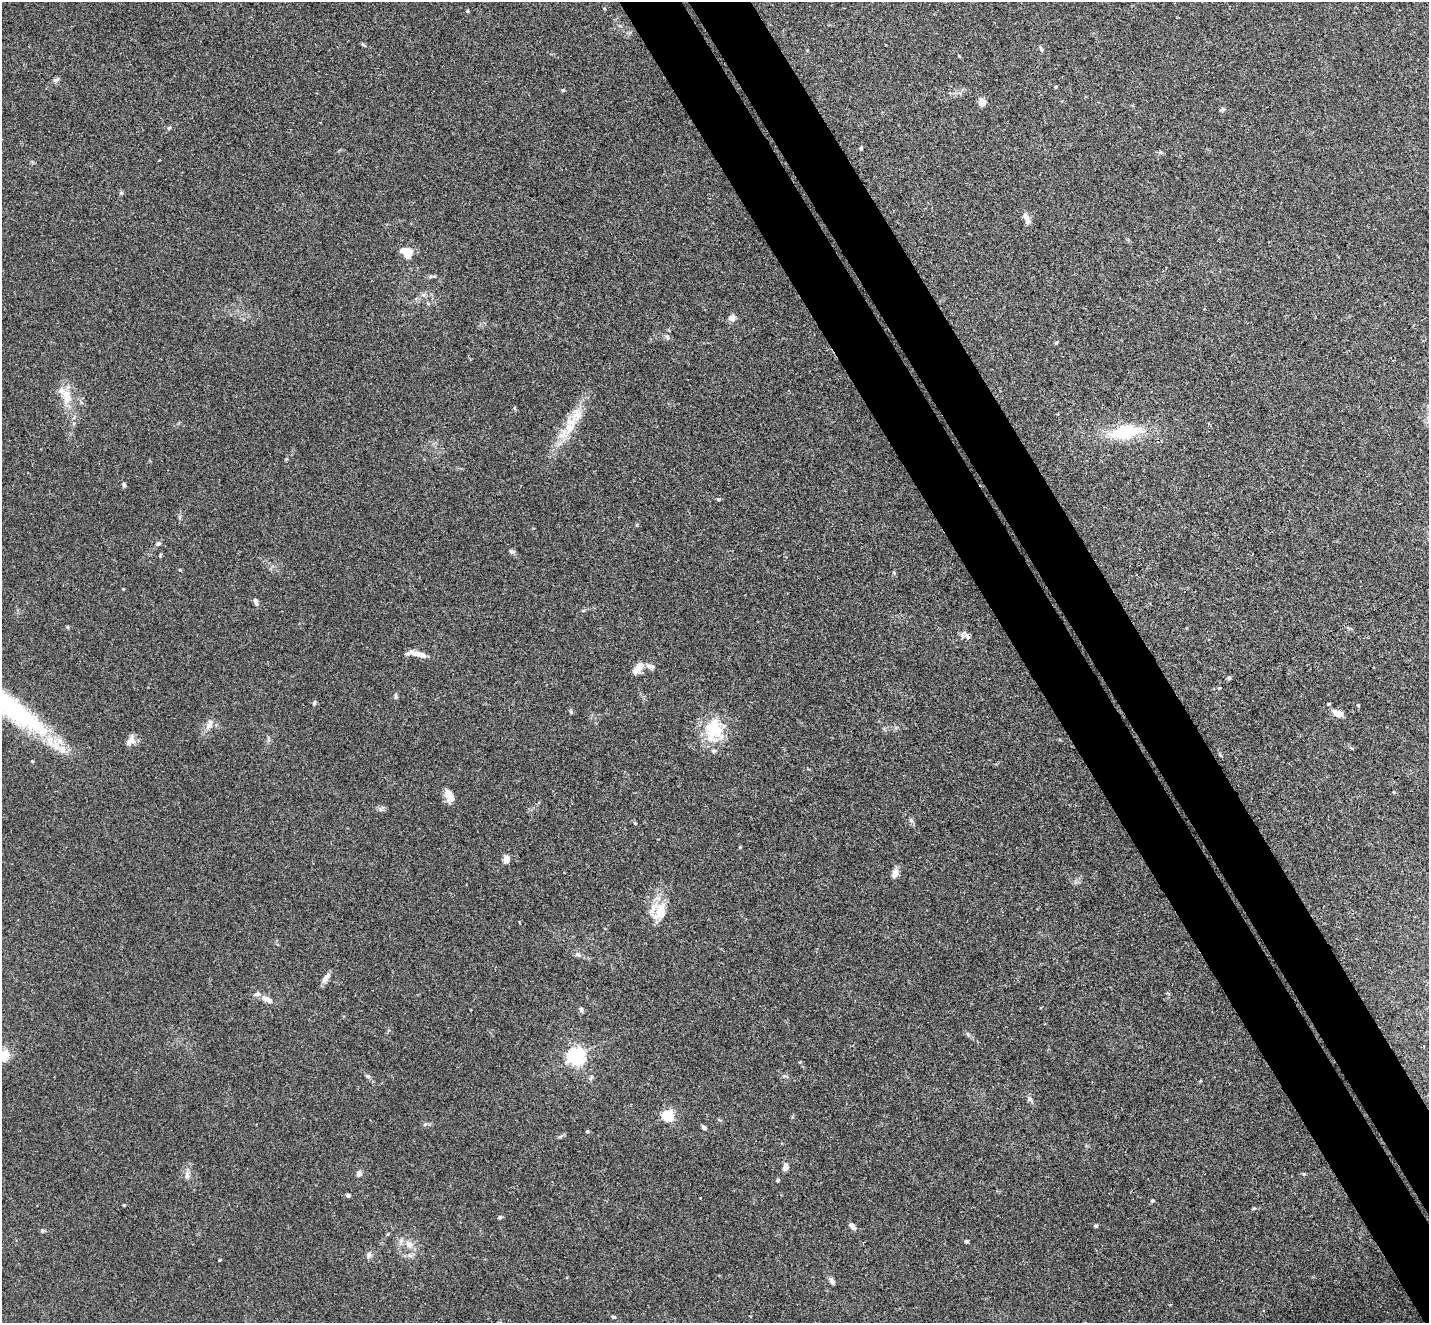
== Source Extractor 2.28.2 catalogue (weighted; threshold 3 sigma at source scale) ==
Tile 6 of 4 x 4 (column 2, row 2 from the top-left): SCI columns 1481-2907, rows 2825-4145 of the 5813 x 5784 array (HDU 1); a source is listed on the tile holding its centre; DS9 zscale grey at full resolution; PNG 1431 x 1325 px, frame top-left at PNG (2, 2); no overlay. Shown black and unused: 8% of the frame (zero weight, under 3 of 4 exposures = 5% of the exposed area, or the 3 px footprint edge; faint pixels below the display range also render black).
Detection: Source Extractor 2.28.2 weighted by HDU 2 'WHT'; one run over the whole footprint, this tile lists its part. Background 0.0385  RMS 0.0041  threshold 0.0186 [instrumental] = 3 sigma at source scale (4.5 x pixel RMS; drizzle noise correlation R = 1.50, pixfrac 1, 0.05/0.05 arcsec/px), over >= 5 px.
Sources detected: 85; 1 inside a brighter object's white glare — not listed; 6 inside a brighter listed object's ellipse — not listed separately; the other 78 listed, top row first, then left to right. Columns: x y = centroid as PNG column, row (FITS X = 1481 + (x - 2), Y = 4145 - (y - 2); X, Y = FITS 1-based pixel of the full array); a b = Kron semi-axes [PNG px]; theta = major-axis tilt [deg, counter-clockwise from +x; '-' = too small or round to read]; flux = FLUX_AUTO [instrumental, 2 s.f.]
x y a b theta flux
604 8 4 4 - 0.43
467 11 4 4 - 0.42
363 45 6 4 -20 0.51
1041 49 7 4 -46 0.64
959 56 4 4 - 0.31
57 79 10 5 23 0.94
1056 87 4 3 - 0.44
563 90 4 4 - 0.51
982 102 5 5 - 7.1
1222 110 7 5 22 0.81
121 193 6 5 - 0.73
1026 217 12 7 -65 2.4
407 252 10 7 -40 8.9
431 276 11 4 4 0.91
732 318 8 7 - 2.3
667 337 8 6 -65 1.1
66 396 24 12 -82 6.9
570 428 19 14 62 8.1
1125 431 29 13 8 23
124 485 7 5 -71 0.65
718 499 6 4 -14 0.59
180 517 6 4 -90 0.66
158 544 7 6 - 1
512 552 7 6 - 0.93
256 601 8 5 -74 1.4
967 636 9 7 -47 1.8
415 653 15 8 -13 3.1
640 666 17 8 52 4
650 666 10 6 -17 1.7
1229 678 5 5 - 0.69
395 696 10 3 -82 0.65
314 703 6 5 - 0.68
1358 705 5 4 - 0.4
12 708 97 24 -36 63
571 712 5 5 - 0.54
1338 713 12 6 -18 4.1
209 724 13 8 76 2.5
715 730 32 24 47 16
131 741 13 9 52 2.8
32 761 4 4 - 0.31
449 795 14 8 -58 4.5
911 820 6 6 - 0.81
635 823 4 4 - 0.44
740 847 4 3 - 0.36
506 859 8 7 - 2.5
895 873 9 6 74 2.9
659 911 24 21 -88 9.9
578 955 9 6 -26 1.2
326 978 15 6 49 2.2
267 999 16 7 -27 2.9
581 1009 6 5 - 0.92
968 1034 7 4 -46 0.76
3 1055 12 11 - 6.5
576 1056 6 6 - 160
368 1076 6 5 - 0.75
591 1078 6 4 70 0.71
1029 1099 7 4 -89 0.87
668 1115 5 5 - 49
425 1124 7 4 45 0.61
704 1127 5 5 - 0.87
587 1131 5 3 - 0.42
786 1167 9 7 83 1.7
359 1173 6 5 - 1.6
187 1175 11 6 86 1.6
777 1180 4 4 - 0.47
348 1195 4 4 - 1.3
1152 1201 4 4 - 0.61
124 1205 4 3 - 0.37
1254 1208 5 4 - 0.46
500 1217 5 5 - 0.62
852 1226 8 5 -48 2
1096 1226 5 4 - 0.56
42 1230 5 5 - 0.59
966 1241 4 3 - 0.92
409 1245 11 9 -71 3.1
368 1255 8 6 88 1.3
832 1281 8 5 -59 1.3
613 1317 6 4 -26 0.6
Overlapping masked pixels (flux is a lower limit): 1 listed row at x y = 967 636
Isophote crosses this tile's border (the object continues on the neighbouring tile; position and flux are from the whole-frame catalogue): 2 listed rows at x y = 12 708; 3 1055